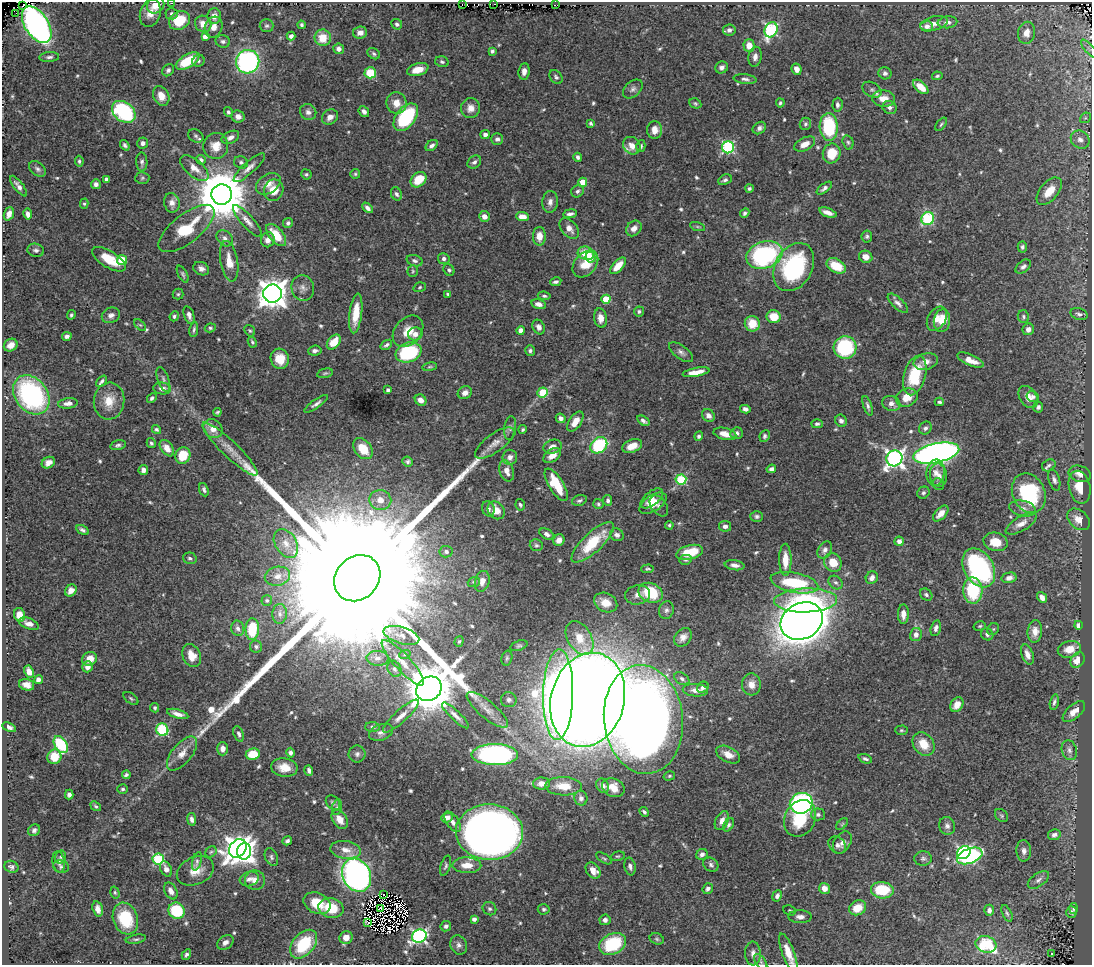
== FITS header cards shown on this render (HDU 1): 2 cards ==
NAXIS1  =                 1090
NAXIS2  =                  963

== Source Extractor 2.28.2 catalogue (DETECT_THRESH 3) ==
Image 1090 x 963 px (HDU 1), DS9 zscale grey, 1 PNG px = 1 image px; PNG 1094 x 967 px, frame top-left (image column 1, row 963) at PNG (2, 2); each listed source drawn as its Kron ellipse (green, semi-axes under 4 px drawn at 4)
Background 0.742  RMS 0.016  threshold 0.0482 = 3 sigma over >= 5 px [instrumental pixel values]
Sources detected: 592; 6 with non-positive FLUX_AUTO (blend fragments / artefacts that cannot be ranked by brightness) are neither listed nor drawn; of the other 586, the 500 brightest by FLUX_AUTO listed and drawn (86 fainter detections omitted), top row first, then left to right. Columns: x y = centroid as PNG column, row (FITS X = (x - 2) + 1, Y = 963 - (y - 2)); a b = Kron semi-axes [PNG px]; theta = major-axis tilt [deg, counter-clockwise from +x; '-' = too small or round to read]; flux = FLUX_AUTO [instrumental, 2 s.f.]
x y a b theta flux
171 3 3 2 - 4.7
462 4 2 2 - 2.7
494 4 2 2 - 11
156 5 9 8 - 13
555 5 2 2 - 3.9
23 6 3 2 - 9.5
16 13 2 2 - 18
150 13 14 10 71 11
172 14 6 5 - 2.9
214 16 8 6 89 7.1
179 20 11 9 31 35
947 22 10 6 7 5.1
934 23 14 7 13 8
203 24 8 7 - 10
397 24 5 5 - 3
37 25 20 11 -57 500
301 25 4 3 - 2.2
267 26 7 6 - 2.3
927 26 6 5 - 5.2
214 27 10 8 69 9
729 30 6 5 - 3.4
771 30 8 6 64 140
360 33 7 6 - 6.7
1026 33 11 8 78 8.9
205 36 4 4 - 6.3
291 36 4 4 - 3.7
323 38 8 8 - 18
223 41 7 6 - 3.5
749 45 6 5 - 10
339 49 5 5 - 4.4
1089 49 11 3 -49 2.2
492 51 4 4 - 2.7
374 54 7 5 -35 2.4
49 57 10 5 4 3.2
755 57 10 6 80 5.5
188 61 13 6 30 40
198 61 6 5 - 2.5
248 62 12 11 - 220
442 62 7 5 -14 2.4
722 67 6 6 - 4.5
797 69 6 4 -63 6.2
168 70 6 5 - 2.7
418 70 11 6 15 14
524 71 8 5 82 6.2
370 73 6 5 - 35
885 73 6 6 - 3.3
937 76 5 3 - 1.8
556 77 8 5 -50 2.8
745 79 11 4 -6 3.4
921 87 9 5 -42 18
633 89 11 7 42 4.4
872 90 10 7 -31 3.6
161 96 10 7 -65 11
883 99 11 8 -3 13
396 103 11 10 - 13
695 103 6 5 - 1.9
780 103 4 3 - 1.7
837 105 7 5 86 2.9
890 107 7 6 - 4
471 108 10 9 - 8.4
364 111 6 4 -51 3.9
124 112 13 9 -38 140
228 112 5 4 - 2
308 112 8 7 - 5.1
238 116 7 6 - 5.3
330 117 8 7 - 6.3
406 117 16 9 52 80
1085 118 6 4 42 1.8
591 123 4 3 - 2
805 124 6 5 - 2.3
941 124 7 4 52 1.8
829 127 14 9 -87 70
759 128 7 5 37 3.4
655 130 8 7 - 10
485 135 4 4 - 3.7
196 136 8 6 -31 2.6
230 137 9 6 26 5.6
497 139 6 5 - 3.1
1080 140 10 8 -41 6.4
848 142 7 5 -73 2.2
143 143 5 5 - 3.6
805 144 11 6 26 9.1
125 145 6 4 -54 2.7
432 145 7 4 38 3.7
216 146 13 12 - 15
632 146 9 8 - 10
641 146 6 4 75 2.3
728 147 6 6 - 140
832 153 10 9 - 22
578 157 4 3 - 3.1
201 160 5 4 - 3.4
79 161 5 4 - 1.8
142 162 9 5 -89 3.2
241 162 7 6 - 2.6
474 162 7 5 42 3.3
194 168 17 8 -39 11
249 168 20 6 42 7.6
38 169 9 6 -39 3.4
306 174 5 5 - 1.7
355 174 5 5 - 1.7
142 178 7 6 - 2.2
107 179 4 4 - 3.7
418 180 9 6 42 27
725 180 7 5 26 2.9
583 182 4 4 - 19
96 184 5 5 - 3.5
268 184 13 9 34 10
18 186 12 4 -52 5.6
749 188 4 4 - 2
824 188 9 4 37 3.5
274 190 11 9 71 17
577 191 6 5 - 3.1
1049 191 16 9 50 18
222 194 10 10 - 6600
396 194 7 5 -63 3.2
550 202 11 8 83 5.9
172 203 10 7 -80 6.3
84 204 5 4 - 1.7
367 208 6 4 -45 4.3
745 213 5 4 - 2.4
828 213 9 4 -19 6.3
9 214 7 5 70 7.1
28 214 5 4 - 5
570 214 7 3 7 3.7
484 216 5 5 - 7.4
522 217 6 4 -3 9.8
928 219 6 6 - 73
247 221 20 6 -48 7.6
288 223 5 5 - 2.7
697 227 8 3 -19 1.6
569 228 12 7 -50 7.8
634 228 8 7 - 6.9
186 229 34 14 38 43
276 235 13 7 -50 23
539 236 9 6 -90 11
867 236 6 5 - 2.4
225 238 9 7 -44 4.7
268 240 7 6 - 6.7
1022 247 5 4 - 2.4
36 250 8 6 -14 3.5
586 253 8 6 -14 28
764 255 18 13 20 150
590 257 5 4 - 4.2
866 257 7 6 - 8.8
109 259 19 8 -32 25
444 259 6 5 - 3.5
122 260 5 5 - 36
229 261 20 8 -80 15
415 261 8 5 -18 3.2
585 264 15 10 48 22
618 266 10 5 48 18
836 266 10 7 -29 26
794 267 26 18 60 120
1023 267 9 5 38 3.6
201 269 8 6 -25 4.8
449 270 6 5 - 2.6
413 271 5 5 - 1.8
183 274 9 4 -61 2.2
556 282 6 4 11 3.2
420 287 6 4 19 1.7
303 288 13 11 -74 7.6
178 294 5 5 - 1.7
272 294 9 9 - 1400
448 294 4 3 - 1.7
544 296 6 4 -7 2.2
606 299 4 4 - 38
898 303 13 5 -43 4.5
539 304 7 5 -13 5.9
639 311 5 5 - 2.5
356 313 20 6 83 21
1079 314 9 5 -19 3.4
71 315 5 4 - 1.7
111 315 9 7 25 5.1
189 315 9 5 -71 4.6
174 316 5 4 - 2.5
774 317 7 6 - 20
1023 317 6 5 - 2.4
600 318 10 6 -81 8.2
937 319 13 8 57 10
942 321 11 8 81 18
752 324 8 7 - 21
140 325 7 4 -43 1.9
539 327 7 6 - 4.3
210 328 5 4 - 1.9
1028 329 6 5 - 6.4
194 330 7 3 81 2
521 330 4 4 - 5.8
250 331 6 5 - 1.8
408 331 17 13 48 19
415 334 7 6 - 7.9
67 336 4 4 - 3.7
252 342 5 4 - 1.8
334 342 8 5 49 19
11 345 7 6 - 8.5
386 345 6 3 35 2.6
845 347 11 11 - 98
315 351 7 5 7 3.8
530 351 5 5 - 2.5
409 352 13 9 21 98
681 352 14 6 -36 4.4
280 359 10 9 - 18
970 360 14 5 -23 13
926 362 12 8 14 7.8
430 367 7 3 9 1.8
696 372 13 4 11 13
325 373 8 4 14 2
915 375 20 10 74 54
163 379 13 5 -71 4
101 381 6 3 49 2.7
162 388 9 6 -5 6.9
388 390 4 3 - 2.8
543 392 5 5 - 52
465 393 7 6 - 5.3
31 395 21 16 -53 180
1033 396 6 5 - 3
1028 397 12 8 -57 10
152 398 5 4 - 2.4
907 398 11 9 21 15
421 400 6 5 - 8.3
109 401 18 15 84 20
939 402 4 4 - 2.2
68 403 10 5 7 5.4
316 404 14 4 35 4
891 404 9 7 -19 5.6
868 406 10 4 -71 2.8
1038 407 5 5 - 3.1
745 409 5 4 - 4.3
217 412 4 3 - 1.8
708 416 7 5 -43 5.3
561 418 5 4 - 4.5
643 421 7 4 -35 3.2
841 421 6 5 - 3.4
575 422 11 6 56 12
817 424 5 4 - 2.4
510 428 12 6 83 3.4
925 428 7 6 - 3.3
156 429 5 4 - 2.3
213 429 10 9 - 13
523 429 4 4 - 1.9
737 433 6 5 - 4.2
725 434 11 6 -13 9.4
699 436 5 4 - 2.8
765 436 6 5 - 2.4
151 443 5 4 - 2
495 443 23 9 36 11
118 445 8 4 15 2.6
599 445 9 7 42 85
632 446 10 6 22 14
553 447 9 6 16 6.9
167 448 9 5 -55 8.6
230 449 37 8 -44 18
363 449 12 8 -51 24
936 453 23 9 12 710
183 455 8 7 - 26
552 455 10 6 35 8.7
510 457 7 7 - 6.1
894 458 8 7 - 440
407 461 5 5 - 2.4
48 463 7 5 30 5.9
1049 465 7 5 30 2.5
771 469 5 4 - 3.5
143 470 5 4 - 4.5
507 471 11 7 -72 9.1
936 473 13 9 84 8.2
1080 474 11 8 -17 7.5
938 475 12 8 -82 7.6
681 479 5 5 - 86
1054 480 11 5 -73 3.8
938 484 6 5 - 2.3
556 485 18 7 -58 42
1080 487 17 10 -77 18
204 490 7 4 -68 2.7
923 493 6 5 - 2.4
1029 493 20 16 -65 100
652 498 13 7 39 8.5
380 500 11 10 - 12
579 500 8 5 17 2.5
608 500 5 4 - 3.1
653 503 15 8 33 13
598 504 5 5 - 2
520 505 6 4 -76 2.3
659 506 11 7 -54 4.2
1023 508 13 8 -11 6.5
488 509 8 6 -70 4.5
496 510 10 7 -50 15
941 514 10 5 46 9.7
757 516 6 5 - 2.6
1079 519 13 9 -41 11
1021 524 17 7 31 9.6
669 525 4 4 - 1.7
725 526 6 5 - 4.1
82 530 7 4 -30 2.9
547 534 8 5 -32 3.8
617 535 7 6 - 4.4
559 540 6 5 - 7.4
899 541 5 4 - 4.7
593 542 27 9 43 48
995 542 12 9 -14 18
286 543 15 10 -57 12
536 545 6 5 - 2.5
825 550 9 6 60 4.2
446 552 6 5 - 3.3
690 552 14 7 13 32
190 558 7 5 -16 2.9
686 560 6 5 - 2.3
785 560 16 6 -90 17
833 562 9 8 - 17
735 565 10 5 -7 4.8
979 568 21 14 -60 170
647 569 6 4 4 1.7
277 576 13 9 12 8.9
357 578 25 21 45 180000
872 578 6 5 - 5.7
1009 578 7 5 13 6.9
482 581 10 7 72 7.8
474 582 6 5 - 1.9
836 582 8 6 -41 2.8
794 583 24 10 -12 67
71 590 6 5 - 7.7
973 590 13 9 -86 63
651 593 12 9 -22 48
638 595 13 9 11 7.7
926 595 7 5 -43 2.4
1042 597 6 4 -52 6.6
267 600 5 5 - 2.2
806 600 31 12 1 110
606 602 12 9 -27 16
666 610 9 7 72 3.6
280 614 10 7 87 5.1
903 614 10 5 89 7.7
19 615 7 5 -78 12
802 621 22 18 29 2400
29 624 10 5 -22 6.6
1078 625 4 4 - 6.6
980 626 6 4 16 1.6
238 628 7 6 - 3.8
936 628 8 5 76 3.9
252 629 11 6 88 49
993 629 6 5 - 2.1
1035 631 11 7 85 9.2
916 634 7 6 - 7.1
987 634 6 6 - 4.3
401 635 18 8 -16 10
683 637 10 7 49 6.8
580 638 18 12 -59 22
459 641 5 4 - 1.7
519 646 9 5 19 2.2
256 647 6 6 - 2.8
1069 649 11 8 13 15
405 654 6 4 19 1.7
1027 654 10 6 -70 7.4
192 656 12 9 -66 14
378 658 11 7 -3 6.3
507 658 8 5 75 1.9
90 659 8 6 28 12
1077 660 8 6 56 13
403 663 30 8 -47 19
88 667 5 5 - 7.3
394 669 8 6 -64 4
29 672 6 4 -64 8.1
682 679 8 5 -34 3.4
38 680 4 4 - 5.1
751 684 11 9 -86 8.4
27 685 8 5 -16 7.5
703 687 6 5 - 4.3
429 689 13 11 40 7200
695 690 13 6 -3 7.6
558 694 45 15 89 530
131 698 8 5 -37 2
509 700 8 7 - 3.3
588 700 48 36 74 3400
1054 702 8 4 76 2.8
957 705 8 6 59 10
155 708 5 4 - 1.8
487 710 26 8 -40 12
1074 712 14 7 42 9.2
178 714 11 4 -16 7.1
455 715 18 5 -43 6.3
401 716 23 6 42 9.4
643 719 54 39 -84 1600
9 727 7 4 -26 4
373 727 7 5 -3 2.3
162 730 6 6 - 100
901 730 6 4 1 1.7
381 732 12 8 19 5.3
239 734 8 4 -70 2.9
61 744 9 6 -57 79
924 744 13 10 -53 20
223 749 7 5 -89 7.3
1069 750 10 7 -73 4.7
182 753 20 10 51 13
290 753 5 4 - 3.5
253 754 7 6 - 24
357 754 8 8 - 4.3
495 755 23 10 -1 260
728 755 13 7 -27 9.7
54 757 7 7 - 21
865 759 7 4 -21 2.6
284 768 13 9 -9 15
309 770 5 4 - 3
126 775 4 3 - 2.3
669 776 6 4 16 1.8
541 783 8 6 2 9
563 786 18 9 -2 20
603 786 7 6 - 5.7
613 788 12 9 -24 13
123 789 5 5 - 2.2
69 794 5 4 - 3.2
581 798 7 6 - 4.3
333 803 8 6 -48 3
801 803 11 10 - 190
96 806 6 4 -38 1.7
337 807 8 5 79 2.1
644 812 5 3 - 2.3
818 814 7 6 - 3.3
1001 816 7 5 -46 2
447 818 6 5 - 5.4
800 818 19 15 63 49
192 819 6 4 -80 3.9
340 819 10 7 -57 13
722 821 10 6 62 7.1
452 822 12 6 -55 6.1
842 824 7 4 45 1.8
728 825 7 4 58 2.3
947 826 9 8 - 4.6
34 830 6 5 - 3.2
489 832 33 28 -2 1200
1054 835 6 5 - 3.6
287 841 5 3 - 2.7
842 842 12 8 58 6.2
837 845 10 7 -42 4.3
238 848 10 7 49 960
346 850 15 8 -9 12
244 851 8 7 - 570
1024 851 10 7 -87 4.9
211 852 6 5 - 1.9
964 853 7 6 - 200
702 854 6 5 - 3.7
618 856 7 4 16 1.7
970 856 13 7 20 150
61 857 6 5 - 1.7
271 857 9 6 -67 3.2
604 858 9 3 -31 1.7
923 858 8 7 - 3.4
158 859 5 5 - 100
197 861 9 4 76 1.7
59 862 11 6 -81 3.7
467 865 14 8 -1 15
711 865 8 6 -39 3.3
446 866 10 4 72 2.5
630 866 9 5 -78 3.4
11 867 7 5 -21 3
61 867 8 6 -20 2.8
166 869 8 5 -63 5.9
195 871 19 13 24 15
593 871 9 6 -50 9.8
357 875 17 14 -63 460
249 879 10 7 18 5.8
255 880 10 9 - 8
1038 880 12 6 35 4.6
824 888 6 5 - 8.6
708 889 6 5 - 3.3
882 890 11 8 -5 48
171 891 9 6 -61 6.9
115 893 6 4 -73 1.8
383 894 3 2 - 2.1
777 896 6 4 64 4.5
317 903 14 10 -25 26
331 908 13 9 -14 30
380 908 3 2 - 2.1
858 908 9 7 29 18
1073 908 5 4 - 1.6
98 909 8 5 -73 6.5
489 909 7 6 - 2.8
544 909 6 5 - 2.1
790 910 6 5 - 1.9
989 910 5 5 - 4.5
177 911 8 8 - 50
1071 912 5 5 - 2.7
1007 913 9 4 -65 2.3
800 917 11 6 -1 5.7
125 919 16 12 -70 49
474 919 4 4 - 3.5
605 920 5 5 - 4.6
367 922 4 2 - 2.1
446 926 5 5 - 3
419 936 7 6 - 250
346 937 7 6 - 9.3
136 939 10 4 10 2.4
657 939 7 5 -17 2
225 942 9 6 37 4.5
304 944 16 10 50 56
613 944 14 10 26 63
986 944 10 8 -17 110
459 945 10 8 -65 4.5
753 953 12 8 -87 6.7
788 953 21 6 -69 17
1052 954 3 3 - 2.8
186 955 6 4 58 2.6
761 962 9 5 -54 2.7
At the frame edge (FLAGS 8, measured only in part): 4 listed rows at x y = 171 3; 156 5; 304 944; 788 953
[86 fainter detections neither listed nor drawn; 6 non-positive-flux detections neither listed nor drawn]